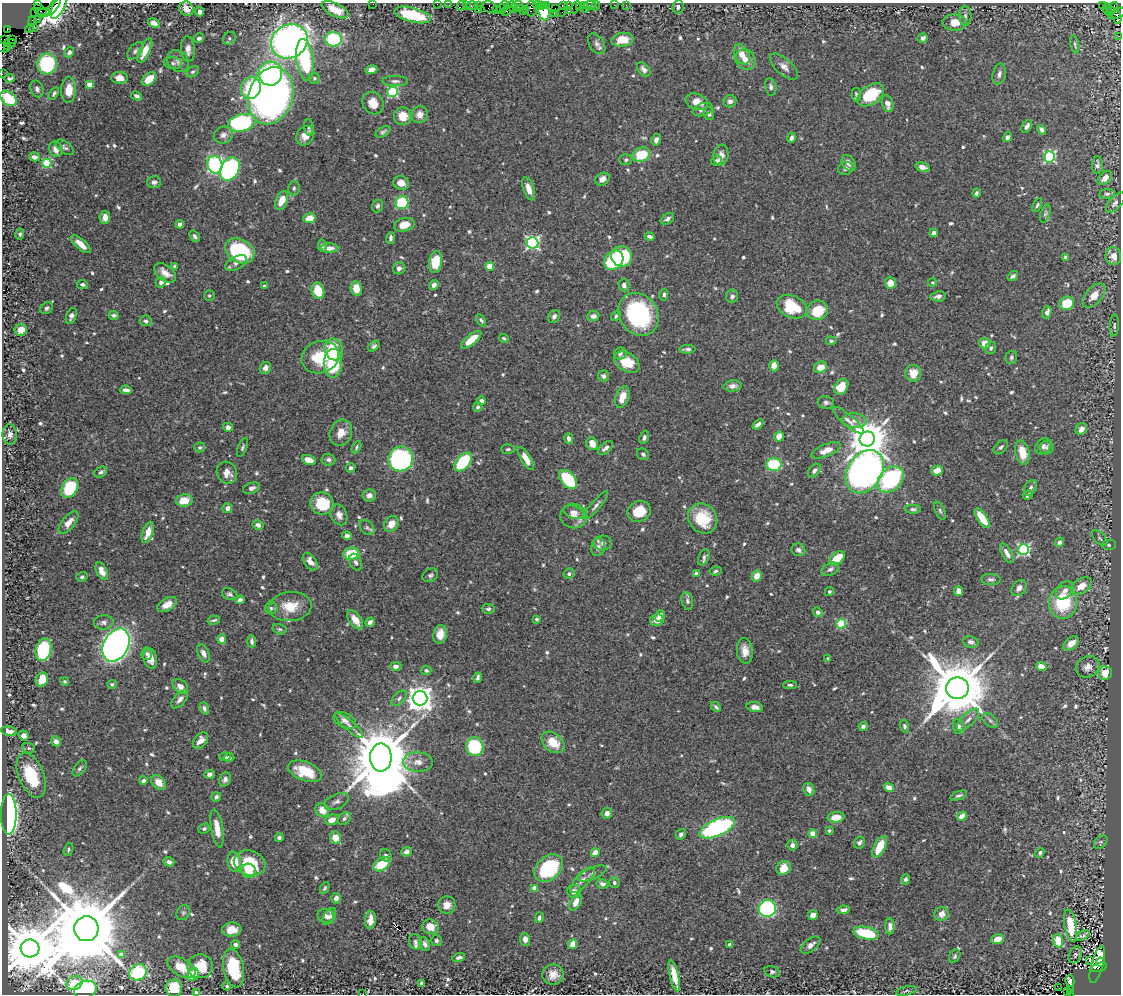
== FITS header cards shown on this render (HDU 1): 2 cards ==
NAXIS1  =                 1119
NAXIS2  =                  992

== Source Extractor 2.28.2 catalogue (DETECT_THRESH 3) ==
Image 1119 x 992 px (HDU 1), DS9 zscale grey, 1 PNG px = 1 image px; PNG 1123 x 996 px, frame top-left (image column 1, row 992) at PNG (2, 3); each listed source drawn as its Kron ellipse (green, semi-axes under 4 px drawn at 4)
Background 0.407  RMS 0.012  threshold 0.0357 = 3 sigma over >= 5 px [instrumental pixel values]
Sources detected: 726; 4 with non-positive FLUX_AUTO (blend fragments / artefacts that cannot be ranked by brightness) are neither listed nor drawn; of the other 722, the 500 brightest by FLUX_AUTO listed and drawn (222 fainter detections omitted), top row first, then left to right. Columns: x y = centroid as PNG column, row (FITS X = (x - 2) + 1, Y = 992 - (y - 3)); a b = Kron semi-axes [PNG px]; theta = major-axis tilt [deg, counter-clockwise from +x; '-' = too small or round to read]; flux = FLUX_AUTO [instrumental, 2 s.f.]
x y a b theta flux
37 4 3 2 - 24
373 4 2 2 - 5.2
437 4 2 2 - 5.1
449 5 2 2 - 6.9
461 5 5 2 - 7
466 5 3 2 - 12
472 5 5 3 - 29
517 5 5 3 - 30
537 5 4 3 - 49
542 5 4 2 - 18
563 5 3 3 - 15
569 5 3 3 - 35
585 5 3 2 - 18
590 5 6 3 10 16
614 5 2 2 - 5.1
626 5 2 2 - 5.2
1102 5 3 2 - 9
54 6 11 3 52 98
59 6 14 6 62 19
478 6 3 2 - 13
504 6 5 2 - 9.4
546 6 3 2 - 14
596 6 5 2 - 8.7
490 7 7 5 -36 14
576 7 6 3 61 20
579 7 4 3 - 5.4
678 7 7 5 84 2.3
1112 7 6 4 34 57
509 8 8 5 47 74
514 8 3 3 - 24
555 8 2 2 - 15
187 9 8 6 -47 6.6
501 9 5 2 - 20
519 9 2 2 - 7.4
526 9 2 2 - 3
531 9 7 5 89 82
586 9 3 2 - 75
1107 9 6 3 -83 47
40 10 7 3 -35 110
335 10 14 6 -26 14
478 10 3 2 - 14
496 10 3 2 - 32
569 10 4 2 - 5.3
544 11 9 5 -81 78
1111 11 4 4 - 210
200 12 5 4 - 3.5
523 12 3 2 - 7.5
562 12 3 2 - 25
35 13 3 3 - 12
43 13 7 3 11 88
554 13 2 2 - 1.7
1118 13 10 3 26 66
413 15 19 7 -15 36
965 16 10 6 -89 3
1117 17 7 3 -78 250
38 19 4 3 - 48
32 21 5 3 - 8.4
154 23 6 4 -21 6.9
954 23 12 8 -4 14
33 27 3 2 - 11
29 29 4 2 - 6.2
7 30 3 2 - 33
1119 36 2 2 - 2.4
199 38 5 4 - 2.8
229 38 7 5 48 2
923 38 5 4 - 3.5
333 39 8 7 - 54
5 40 3 2 - 11
12 40 4 2 - 59
622 40 11 7 8 14
289 41 19 16 31 420
10 43 5 2 - 9.7
597 44 11 7 -56 3.4
1075 44 9 3 -78 1.5
8 46 3 2 - 100
2 47 7 2 -23 17
188 49 13 7 -87 5.4
135 51 10 6 50 2.4
145 51 13 5 65 12
69 52 5 4 - 2
742 54 11 7 -61 9.1
305 60 21 8 -82 74
745 60 10 9 - 7.3
178 61 12 10 -48 4.3
173 63 9 6 -5 2.1
47 64 10 10 - 51
784 67 17 8 -42 5.5
644 69 8 5 -51 3.8
371 70 6 4 16 5.9
193 72 6 5 - 1.7
2 74 2 2 - 4.2
270 74 12 11 - 76
999 74 10 6 78 3.5
10 78 5 3 - 2
120 78 8 6 -4 6.6
314 78 6 5 - 1.6
149 79 8 5 41 16
395 81 13 5 0 3
89 85 4 4 - 13
771 87 8 5 -79 2.3
251 88 11 10 - 43
37 89 9 6 -70 3.3
69 90 12 7 87 13
392 92 5 5 - 74
54 93 7 4 55 1.8
856 95 7 4 -81 1.8
871 95 15 9 36 32
136 96 6 4 -29 2.2
271 96 29 22 71 530
8 98 9 6 -40 31
730 101 6 6 - 3.3
697 102 11 8 -20 8.3
373 103 12 10 -54 10
887 104 8 5 -75 5.5
703 110 10 6 19 3.5
709 114 6 5 - 2.3
420 115 8 8 - 6.6
402 116 9 8 - 11
242 123 14 8 13 110
1027 126 7 4 56 3.1
309 127 8 4 -85 1.6
1041 130 5 4 - 3.3
383 132 8 4 30 1.8
223 135 10 8 25 4.4
305 136 10 8 54 7.7
1008 137 5 4 - 3.1
791 138 5 4 - 3
656 140 6 4 59 3.3
65 147 10 6 -36 2.3
56 149 8 6 -79 6.8
641 155 9 7 23 25
721 155 10 7 82 6.1
34 157 5 4 - 4.7
1049 157 6 5 - 110
626 160 6 5 - 1.8
716 161 6 5 - 2.5
47 163 4 4 - 44
849 163 9 6 -57 4.3
215 165 9 7 -70 120
1097 165 8 5 86 2.9
922 167 7 4 -16 4.3
230 169 12 9 60 160
846 169 7 6 - 2.7
1105 178 8 5 43 6.6
602 179 7 6 - 4.5
154 182 7 6 - 2.9
401 183 8 6 -21 7.8
294 188 7 5 79 1.8
529 189 12 5 -71 7.4
976 193 5 4 - 2
1107 194 8 5 5 1.9
282 200 10 5 66 11
402 203 6 6 - 59
1115 203 12 6 48 3.7
1037 205 7 4 64 1.5
377 206 6 5 - 2.5
1045 214 9 5 71 1.7
105 217 6 5 - 4.6
309 218 6 5 - 13
667 219 7 5 34 2.7
180 224 4 4 - 2.5
404 225 10 6 13 8.5
934 233 4 4 - 3.9
20 234 5 4 - 1.6
195 236 6 4 -57 2
649 236 5 3 - 2.8
391 238 6 3 83 2.2
532 243 6 5 - 170
81 244 12 5 -41 7.8
322 245 6 4 -81 2.3
330 248 8 4 2 5.6
240 251 15 11 -31 85
621 256 10 10 - 51
1113 256 9 7 -81 7.9
1066 257 4 4 - 2.5
614 260 10 8 47 63
436 262 11 6 79 25
236 263 12 6 26 4.7
175 266 4 3 - 3.1
490 266 4 4 - 19
399 268 6 6 - 2.9
165 273 12 7 -38 8.2
1013 276 6 3 38 2.1
161 282 5 5 - 2.4
932 282 4 4 - 1.5
890 283 6 5 - 8.5
82 284 5 4 - 2
434 285 5 4 - 4
624 285 6 5 - 3.6
264 286 3 3 - 1.5
356 289 7 5 -79 11
318 291 8 6 -78 20
664 295 6 4 80 1.8
209 296 5 5 - 1.4
732 296 6 6 - 2.6
938 296 8 5 7 3.1
1094 296 14 8 48 10
1067 303 7 6 - 24
792 307 16 11 -24 36
47 308 7 5 42 1.9
817 310 11 9 18 21
1047 312 6 4 72 4.3
638 314 22 19 -55 91
114 315 5 3 - 1.9
71 316 8 5 69 2.9
554 316 7 5 58 2.6
593 316 6 5 - 3.6
616 316 5 3 - 1.5
481 320 7 4 -59 1.8
146 321 6 5 - 1.9
1114 326 11 4 86 1.9
21 330 6 5 - 12
504 338 5 4 - 1.5
471 340 12 5 39 16
831 341 5 4 - 1.7
985 343 5 5 - 9
374 346 6 4 39 2.2
991 348 6 5 - 1.9
334 349 11 9 -67 26
687 349 8 4 2 2.7
620 354 6 6 - 2.2
320 357 19 16 21 33
1011 357 6 6 - 1.7
627 362 14 9 -32 19
333 363 14 9 88 44
774 366 6 4 89 6.1
820 367 7 5 26 10
265 368 6 5 - 4
913 373 8 8 - 13
604 376 5 5 - 3.2
733 386 9 5 4 3.5
841 387 8 6 53 14
126 390 6 4 -6 4.3
622 397 11 6 71 8.4
481 401 4 4 - 3.8
826 403 8 6 -5 2.4
478 407 5 5 - 2
848 420 19 5 -40 4.3
855 421 12 7 -4 5.5
758 424 6 3 37 3.2
228 427 5 4 - 3.4
1081 429 6 5 - 4.6
341 433 13 11 65 9.9
10 434 10 7 -88 4.3
779 436 5 5 - 7.5
644 437 7 4 69 2.1
569 439 5 4 - 3.2
867 439 7 7 - 2400
592 444 6 5 - 9.1
1043 446 9 7 50 3.3
200 447 5 5 - 2
242 447 10 4 69 1.7
356 447 6 4 62 1.5
1001 447 8 5 43 2
1046 447 7 6 - 2.3
606 448 9 5 41 3.7
508 449 7 5 2 1.8
826 450 15 6 22 7.7
1022 452 12 7 -77 13
643 454 6 5 - 2.3
401 459 12 12 - 190
526 459 13 5 -60 11
309 460 7 4 -23 9.7
328 460 7 6 - 2.3
463 462 11 6 49 51
774 465 7 6 - 52
351 468 5 4 - 2.9
814 471 8 5 50 2.4
937 471 6 4 16 8.6
101 472 7 4 33 1.8
865 472 23 17 57 870
227 473 11 10 - 7.1
568 480 11 7 -50 47
890 480 15 11 43 100
70 488 10 7 58 51
252 488 9 5 18 2.9
1030 488 8 5 57 2.3
369 495 7 6 - 3.7
1028 495 5 3 - 1.7
184 500 8 6 5 13
322 503 12 11 - 29
596 505 17 4 50 3
227 508 5 4 - 3.8
913 509 8 4 0 1.8
639 511 12 10 25 21
940 511 9 5 -66 1.8
574 512 10 6 -20 5
339 515 11 8 -66 5.2
574 516 13 12 - 9.5
982 518 11 5 -56 21
703 519 16 13 -52 31
68 523 13 6 51 7.7
391 524 8 6 56 9.6
258 525 5 4 - 3.6
367 528 9 6 -47 2.2
148 532 11 5 71 9
347 536 4 4 - 4.2
1100 538 10 5 -47 2.2
1060 542 5 4 - 3.2
603 543 9 7 6 3.2
1109 545 7 5 0 1.5
598 547 9 7 75 4.3
798 550 7 6 - 2.8
1023 550 5 5 - 120
1007 553 11 4 -61 4.6
351 554 8 6 11 23
704 557 8 5 68 2.2
837 558 9 5 38 22
310 562 10 6 -55 6.6
356 562 9 6 -67 2.8
830 569 9 6 29 3.3
102 571 9 5 -66 9.4
715 571 6 4 9 1.5
696 573 4 3 - 2.2
569 574 5 5 - 2
430 575 8 6 29 2.3
757 576 5 5 - 8
82 577 6 4 19 1.7
991 579 9 5 -2 2.7
1081 586 11 7 34 11
1019 588 9 6 47 4
1065 590 10 7 48 4.5
959 591 5 4 - 5.3
829 592 4 4 - 1.7
230 594 8 5 -23 2.1
240 600 4 4 - 3.9
687 601 9 5 -76 2.2
1063 602 16 14 82 46
167 604 11 6 29 7.6
290 606 21 14 6 17
271 608 6 6 - 1.7
488 609 6 5 - 1.9
818 612 5 4 - 2.7
660 616 6 5 - 4.3
536 619 4 4 - 1.6
214 620 6 3 13 1.6
355 620 11 6 -54 9
657 620 7 6 - 7.3
104 622 10 7 4 3.2
370 622 5 4 - 4.1
841 624 5 4 - 45
279 629 7 5 -16 1.7
440 634 9 6 80 10
222 639 5 4 - 6.1
252 641 6 3 -85 2.2
971 642 8 5 -8 2.7
1071 643 9 5 39 7
116 645 17 12 63 600
43 650 11 7 77 61
745 651 13 8 -85 7.9
204 653 9 5 -65 3.5
147 654 6 5 - 2.1
150 658 10 6 -77 7.3
828 659 4 3 - 1.5
396 666 5 4 - 4.2
1041 667 5 4 - 9.8
1088 667 12 10 30 5.8
426 670 5 4 - 1.9
1105 673 7 7 - 16
478 678 5 3 - 2
42 680 7 6 - 11
65 681 4 4 - 1.5
112 684 5 4 - 1.5
790 685 6 4 -1 1.8
180 686 9 6 -40 6.3
957 688 11 10 - 7800
399 698 9 5 46 2.6
420 698 7 7 - 1000
180 699 11 5 48 4.4
716 707 6 4 -45 2
755 707 8 5 -10 4.5
204 708 6 4 -70 2.1
345 720 12 7 -26 4.6
968 720 14 6 45 4.5
990 720 9 5 -41 2.3
349 725 18 5 -41 4.1
863 726 4 3 - 2.4
904 726 6 4 -73 1.8
958 727 7 5 -74 3.5
9 731 8 4 -11 3.9
24 736 5 4 - 4.4
200 740 9 6 47 6.3
56 741 5 4 - 4
553 742 13 9 -39 17
475 746 9 8 - 66
29 748 6 5 - 1.5
225 757 6 4 8 1.7
381 757 14 11 89 9000
229 758 5 4 - 1.9
418 762 15 10 -3 7.6
80 768 9 5 53 2.2
305 771 18 9 -21 24
209 774 5 4 - 3
31 775 24 12 -68 44
225 779 7 5 67 2.6
143 781 4 4 - 3.3
159 782 8 6 -47 8
889 788 5 4 - 6.4
809 790 7 5 -68 5.5
959 795 9 4 19 1.9
216 797 5 4 - 2.6
336 802 13 7 24 3.8
322 810 7 6 - 11
607 813 5 5 - 3.5
9 814 20 7 -90 390
962 816 5 4 - 7.5
836 817 8 5 4 11
344 819 7 5 46 2.4
332 820 7 5 21 7.5
217 828 19 6 -81 10
717 828 19 8 24 140
204 829 6 5 - 1.7
829 831 4 3 - 1.5
681 834 5 5 - 2.4
813 834 4 4 - 20
279 838 4 4 - 2.4
335 838 6 5 - 12
1101 842 8 6 48 1.7
859 843 6 5 - 2.3
792 845 5 5 - 3.7
880 847 11 5 63 21
68 850 7 4 72 1.6
406 852 5 4 - 2.6
595 853 4 4 - 11
1040 853 5 4 - 2.1
386 855 6 5 - 2
169 862 5 4 - 3.7
234 862 10 6 -82 18
250 863 16 12 -17 31
382 864 9 6 30 20
549 868 16 11 42 61
783 868 7 6 - 12
249 871 7 7 - 11
592 873 15 5 23 3.3
906 879 5 4 - 2.2
582 880 17 6 47 4.9
614 883 5 5 - 1.9
602 884 6 4 -12 3.2
325 888 6 4 64 1.5
534 888 4 4 - 8.9
574 891 7 6 - 5.3
336 898 5 5 - 3.6
576 902 9 5 63 8.6
447 905 8 8 - 6.2
767 908 9 8 - 130
843 910 7 4 8 2.9
183 913 8 6 57 1.7
941 914 7 6 - 5.8
813 915 5 5 - 8.1
326 916 8 7 - 3.9
329 916 9 5 58 2.8
539 918 5 4 - 2.3
370 920 9 5 83 6.6
890 926 8 5 -89 3.8
1071 926 16 6 -79 25
430 927 8 7 - 11
86 929 12 12 - 16000
232 930 10 7 5 10
866 933 13 6 -12 35
1082 935 7 3 31 1.7
525 939 6 5 - 4.9
997 939 6 5 - 8.1
436 941 5 5 - 1.7
1058 941 7 5 -71 21
415 942 8 6 -69 2
235 944 4 3 - 2.6
425 944 7 5 -70 2.7
572 944 5 4 - 9.7
730 944 4 3 - 2.7
811 945 11 6 37 4.3
30 948 9 9 - 6000
121 954 4 3 - 4.2
1075 955 9 6 63 1.9
955 956 7 5 60 1.6
459 957 6 3 15 2.2
1090 961 3 3 - 29
1100 962 4 3 - 66
1097 964 19 6 74 55
200 966 13 12 - 21
182 967 15 8 -30 16
1099 967 8 4 16 170
233 968 19 10 -78 41
138 972 9 7 35 41
772 972 8 5 -14 2.1
553 974 10 10 - 8.3
193 975 7 5 54 17
674 976 16 4 -77 12
1070 981 6 4 -76 3
74 983 8 6 26 7.2
421 983 4 3 - 2
227 986 4 4 - 1.7
174 988 8 8 - 33
1059 988 2 2 - 8
1070 989 3 2 - 20
85 990 11 8 20 48
906 991 10 4 14 1.4
1067 991 4 2 - 6.7
196 992 4 3 - 2.5
1071 993 3 2 - 31
363 994 2 2 - 2.5
At the frame edge (FLAGS 8, measured only in part): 10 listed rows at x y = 37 4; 373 4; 437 4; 1119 36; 2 47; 2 74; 8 98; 196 992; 1071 993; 363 994
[222 fainter detections neither listed nor drawn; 4 non-positive-flux detections neither listed nor drawn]